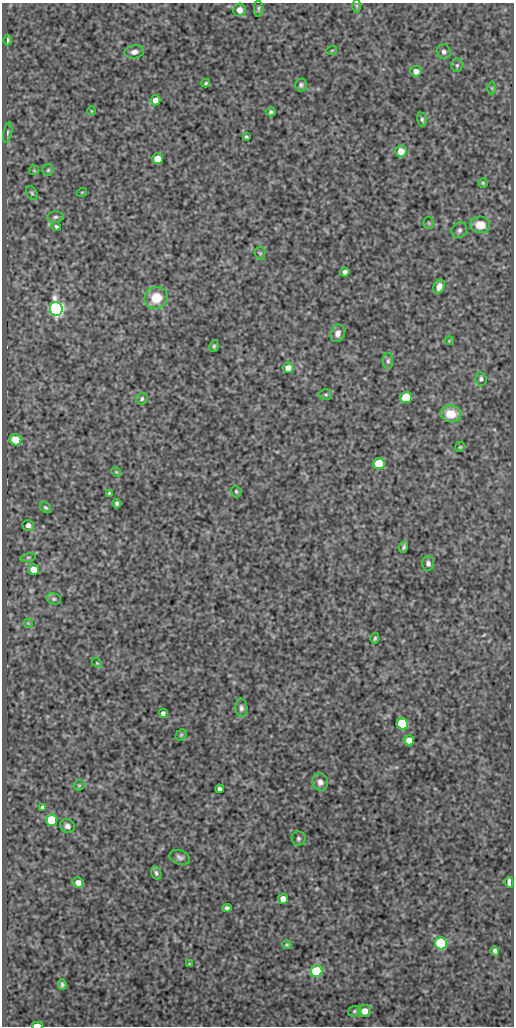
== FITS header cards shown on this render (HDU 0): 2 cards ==
NAXIS1  =                  512
NAXIS2  =                 1024

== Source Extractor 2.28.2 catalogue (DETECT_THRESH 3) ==
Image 512 x 1024 px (HDU 0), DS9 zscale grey, 1 PNG px = 1 image px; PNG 516 x 1028 px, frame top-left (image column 1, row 1024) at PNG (2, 3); each listed source drawn as its Kron ellipse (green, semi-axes under 4 px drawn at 4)
Background 81.9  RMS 0.5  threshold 1.5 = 3 sigma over >= 5 px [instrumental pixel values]
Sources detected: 89; all 89 listed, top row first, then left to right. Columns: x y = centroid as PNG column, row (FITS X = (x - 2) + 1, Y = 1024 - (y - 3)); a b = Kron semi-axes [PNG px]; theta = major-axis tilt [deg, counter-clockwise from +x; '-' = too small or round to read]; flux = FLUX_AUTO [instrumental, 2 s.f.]
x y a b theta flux
356 6 6 4 -89 50
258 9 8 4 88 56
239 10 6 6 - 290
8 40 5 2 - 48
332 50 5 3 - 32
134 52 10 6 10 170
444 52 7 7 - 130
457 65 7 5 88 69
416 71 5 5 - 210
206 83 4 3 - 47
301 85 6 6 - 82
492 88 6 4 -88 45
155 100 5 5 - 220
91 111 5 3 - 26
271 112 5 4 - 68
422 119 7 4 -79 75
8 132 10 4 78 74
246 137 4 3 - 48
401 151 6 6 - 410
158 159 5 5 - 510
34 170 5 5 - 39
48 170 6 5 - 63
483 183 4 4 - 41
82 192 5 3 - 26
32 193 7 5 -58 63
55 217 8 5 2 82
429 223 6 5 - 52
480 225 10 8 -8 540
56 226 5 4 - 56
459 230 8 7 - 100
260 253 6 5 - 53
345 272 4 4 - 130
439 287 7 5 66 210
156 298 12 11 - 760
56 309 7 6 - 15000
338 333 9 7 75 210
449 341 4 3 - 29
214 346 6 4 77 55
388 361 8 5 90 78
288 368 5 5 - 260
481 379 7 5 -83 85
326 395 6 5 - 50
406 397 6 5 - 1400
142 399 6 5 - 71
451 414 10 8 -5 680
15 440 6 5 - 950
460 447 5 4 - 42
379 464 5 5 - 1500
116 472 5 4 - 39
236 491 6 4 -75 52
109 493 3 3 - 43
117 504 5 4 - 90
46 507 6 5 - 56
28 525 5 5 - 120
404 547 6 4 70 67
28 557 8 4 8 54
428 563 7 6 - 100
34 570 5 5 - 440
54 599 7 5 -14 67
28 623 5 5 - 39
375 638 5 3 - 55
97 663 6 4 -45 38
241 708 9 6 -87 110
163 713 4 4 - 110
402 724 6 5 - 2900
181 735 6 5 - 45
409 740 5 5 - 310
320 782 8 8 - 210
79 785 6 5 - 42
219 789 4 4 - 92
43 807 4 3 - 73
51 820 6 5 - 2000
67 826 7 7 - 140
298 838 7 7 - 82
180 857 10 7 -19 120
156 873 7 5 -72 77
509 882 5 4 - 280
78 883 5 5 - 200
283 899 5 5 - 300
227 908 5 4 - 97
441 943 6 6 - 4000
287 945 5 3 - 41
495 951 5 4 - 89
189 964 4 4 - 32
317 971 6 6 - 3100
62 985 5 4 - 72
354 1011 6 5 - 60
365 1011 6 6 - 320
37 1025 6 2 0 420
At the frame edge (FLAGS 8, measured only in part): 1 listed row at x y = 37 1025